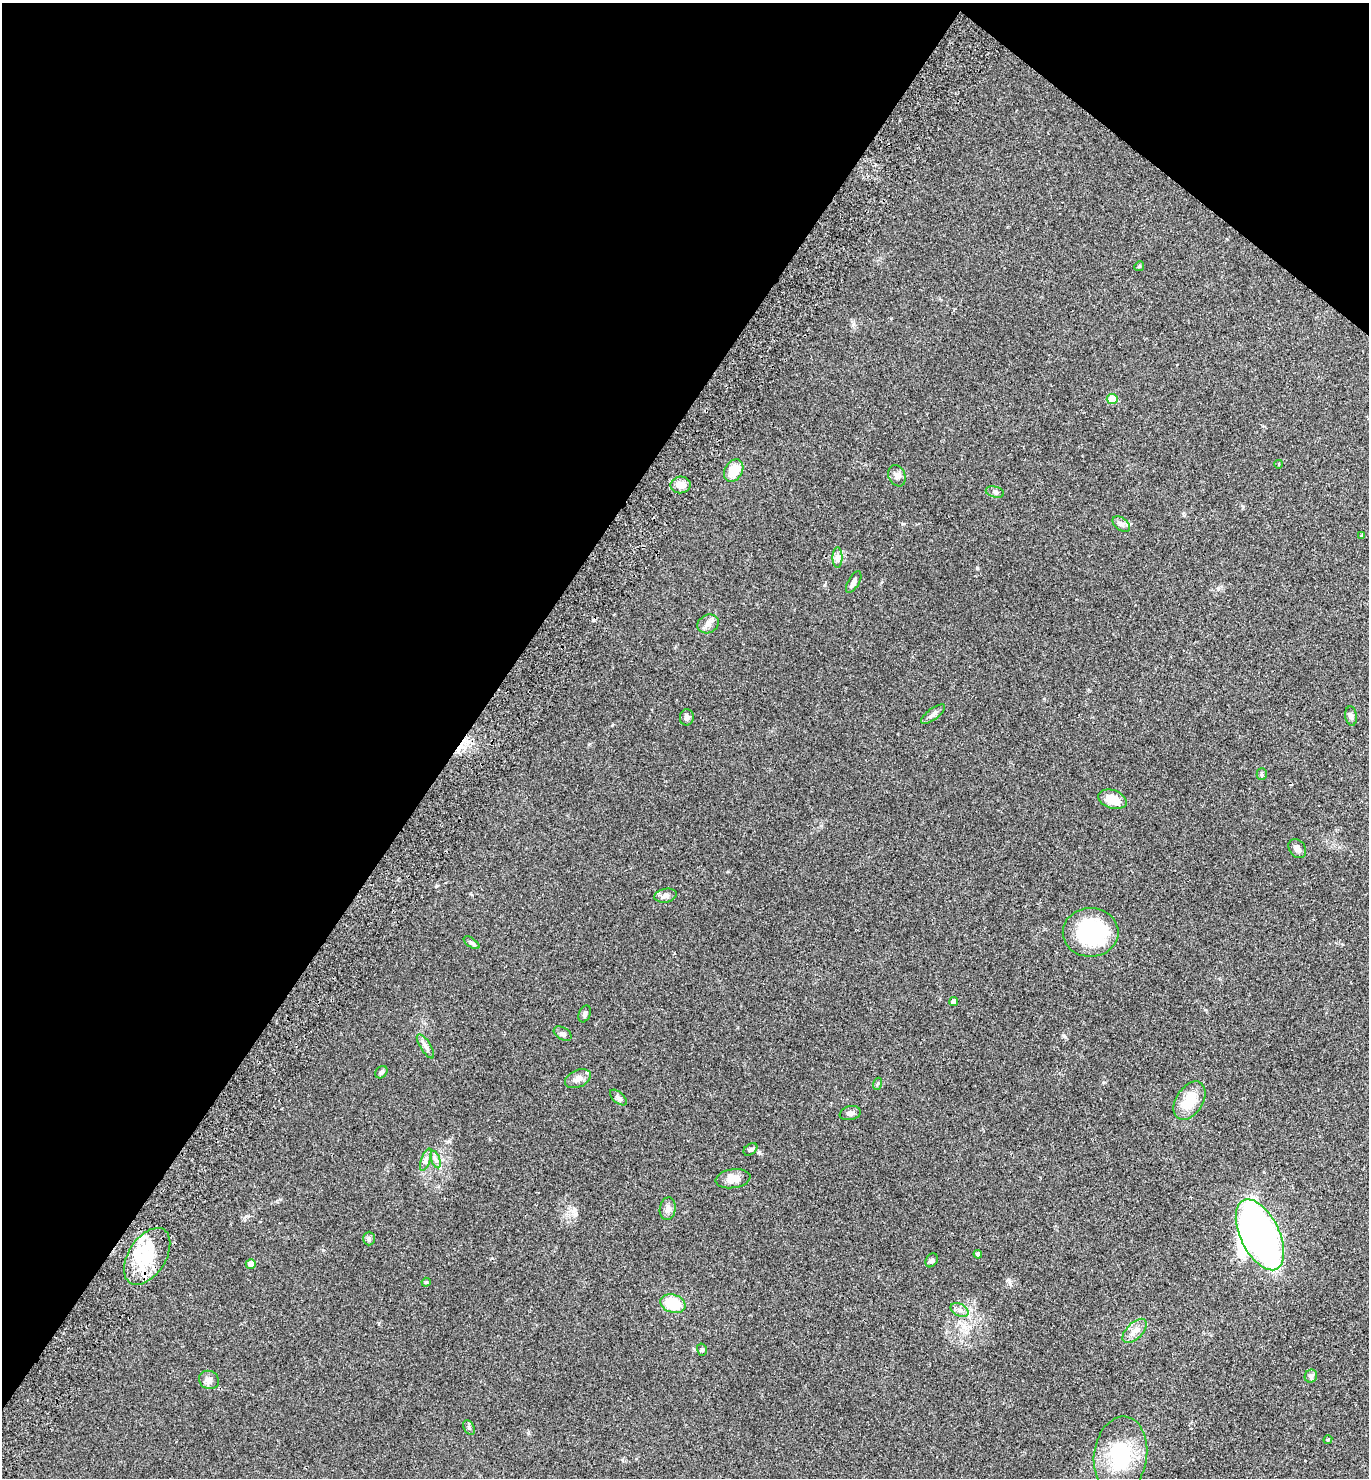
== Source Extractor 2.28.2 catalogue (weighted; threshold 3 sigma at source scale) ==
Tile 2 of 4 x 4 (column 2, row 1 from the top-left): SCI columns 1570-2936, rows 4471-5946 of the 6012 x 5983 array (HDU 1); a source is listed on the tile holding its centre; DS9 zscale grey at full resolution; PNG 1371 x 1480 px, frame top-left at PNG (2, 3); each listed source drawn as its Kron ellipse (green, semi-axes under 4 px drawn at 4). Shown black and unused: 37% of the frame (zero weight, under 2 of 3 exposures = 3% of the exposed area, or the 3 px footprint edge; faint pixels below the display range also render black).
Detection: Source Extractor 2.28.2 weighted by HDU 2 'WHT'; one run over the whole footprint, this tile lists its part. Background 0.086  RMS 0.0078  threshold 0.0351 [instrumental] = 3 sigma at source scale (4.5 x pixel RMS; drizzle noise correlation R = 1.50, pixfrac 1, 0.05/0.05 arcsec/px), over >= 5 px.
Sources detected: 58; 2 inside a brighter object's white glare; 1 cosmic-ray / hot-pixel residue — neither listed nor drawn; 3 inside a brighter listed object's ellipse — not listed separately; the other 52 listed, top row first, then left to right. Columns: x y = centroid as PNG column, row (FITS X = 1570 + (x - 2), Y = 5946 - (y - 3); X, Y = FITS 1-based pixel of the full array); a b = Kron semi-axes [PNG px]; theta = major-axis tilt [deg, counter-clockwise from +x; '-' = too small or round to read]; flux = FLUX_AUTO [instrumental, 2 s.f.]
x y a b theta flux
1139 266 5 4 - 0.92
1112 399 5 5 - 18
1279 464 4 2 - 0.48
734 471 12 9 58 14
897 476 11 8 -67 3.4
681 485 10 8 7 6.5
995 492 9 5 -15 2.1
1121 524 10 6 -39 2.6
1362 535 4 3 - 0.97
838 558 10 5 90 2.8
854 582 12 5 59 3.2
708 624 11 9 28 4.1
933 714 14 5 37 2.8
1351 716 9 5 -82 2.2
687 717 8 7 - 2.8
1262 774 6 5 - 1.2
1112 799 15 9 -18 13
1297 849 10 8 -52 3.1
665 896 11 7 10 3.4
1091 932 28 24 -1 69
471 943 9 4 -35 1.6
954 1001 4 4 - 4.4
585 1014 9 5 69 1.7
563 1034 10 6 -33 2.2
425 1046 14 5 -58 3
381 1072 7 5 48 1.8
578 1079 14 8 24 4.7
877 1084 6 4 70 0.95
618 1098 10 5 -41 2.1
1189 1101 21 13 57 20
850 1113 10 7 12 2.7
750 1149 8 5 38 1.7
436 1159 9 4 -71 1.9
426 1160 12 4 71 2.7
733 1179 17 9 9 8.3
668 1209 11 8 80 3.6
1260 1235 38 19 -64 480
369 1238 7 5 89 1.5
978 1254 4 4 - 2.6
147 1256 31 18 57 28
932 1260 7 5 57 1.8
251 1264 5 5 - 4.9
426 1282 4 4 - 0.85
673 1304 13 9 -17 26
959 1310 9 6 -27 3.1
1135 1331 15 8 45 5.5
702 1350 6 5 - 1.2
1311 1376 6 6 - 2.2
209 1380 10 9 - 4.1
469 1428 8 5 -63 1.5
1328 1439 4 3 - 0.93
1120 1456 39 26 82 47
Unlisted compact peaks at least as high as the median listed source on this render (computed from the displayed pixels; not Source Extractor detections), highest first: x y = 977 568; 323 1250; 1010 1284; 1064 1036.